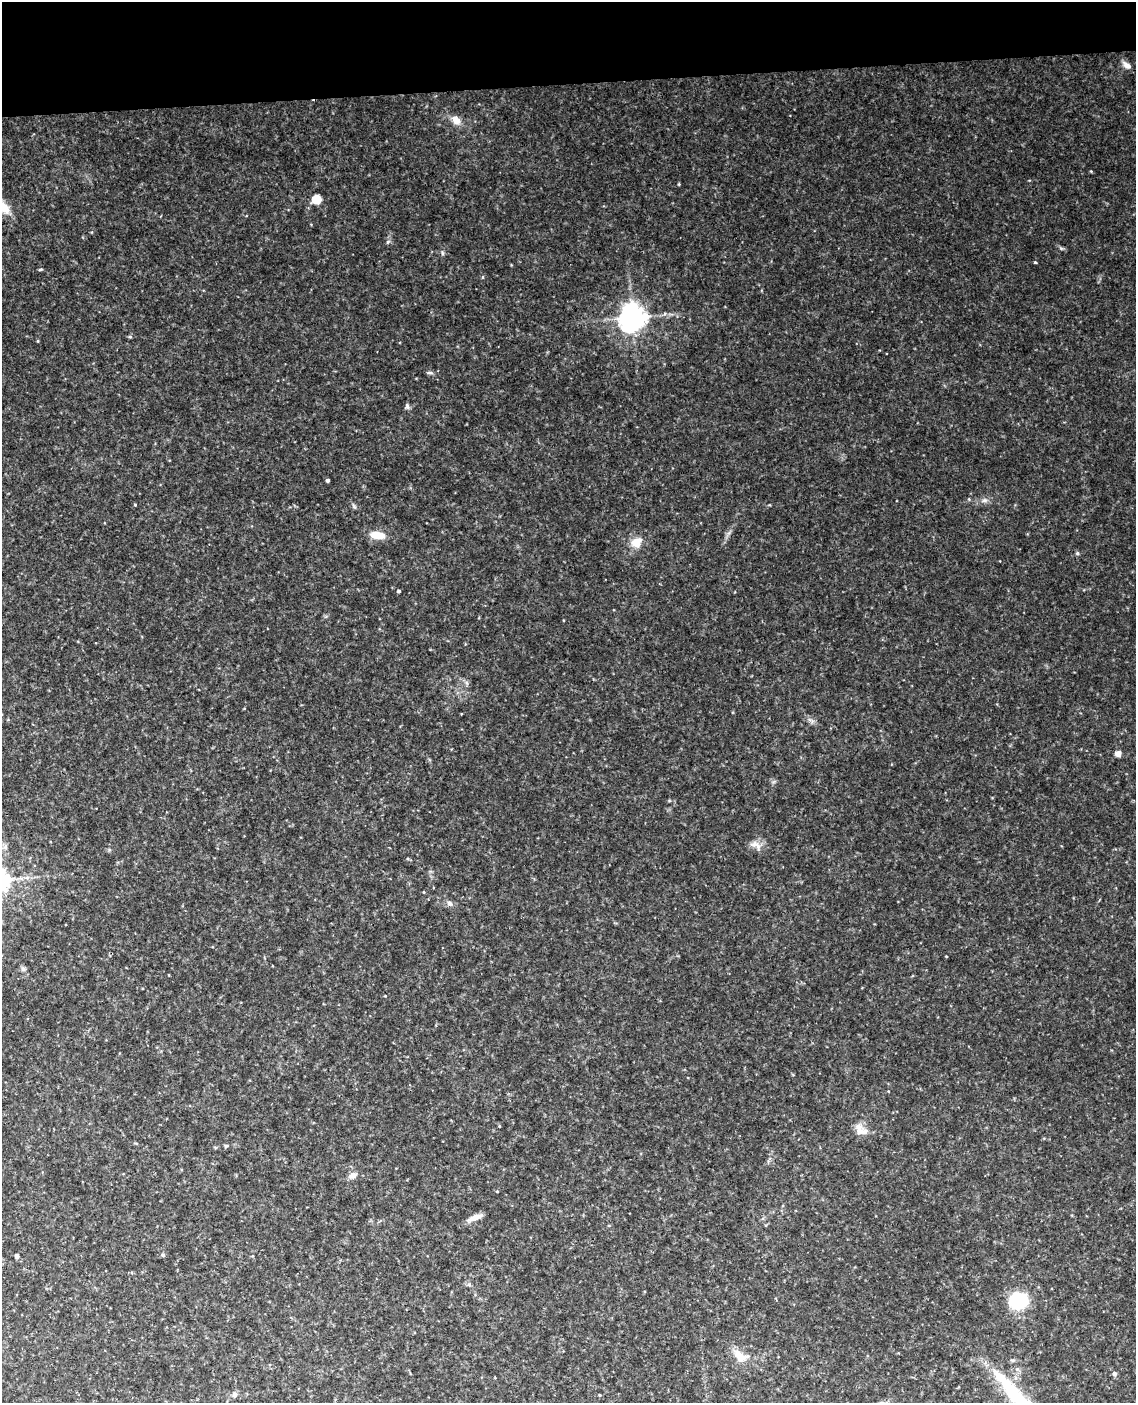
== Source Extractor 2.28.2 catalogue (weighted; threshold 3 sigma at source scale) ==
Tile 3 of 4 x 3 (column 3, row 1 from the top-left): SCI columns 2329-3462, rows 3043-4443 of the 4653 x 4581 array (HDU 1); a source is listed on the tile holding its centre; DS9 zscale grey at full resolution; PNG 1138 x 1405 px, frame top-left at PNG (2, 2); no overlay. Shown black and unused: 6% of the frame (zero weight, under 3 of 4 exposures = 6% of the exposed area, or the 3 px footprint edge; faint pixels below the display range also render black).
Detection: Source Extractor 2.28.2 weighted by HDU 2 'WHT'; one run over the whole footprint, this tile lists its part. Background 0.11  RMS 0.0098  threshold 0.0442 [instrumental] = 3 sigma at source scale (4.5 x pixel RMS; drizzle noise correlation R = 1.50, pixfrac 1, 0.05/0.05 arcsec/px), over >= 5 px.
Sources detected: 35; all 35 listed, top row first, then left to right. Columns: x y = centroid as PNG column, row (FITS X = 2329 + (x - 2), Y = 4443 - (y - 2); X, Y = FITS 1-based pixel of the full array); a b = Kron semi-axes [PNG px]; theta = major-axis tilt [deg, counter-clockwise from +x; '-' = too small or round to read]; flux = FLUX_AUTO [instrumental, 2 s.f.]
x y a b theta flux
1127 65 13 7 -30 4.7
456 120 12 9 -47 7.8
679 184 4 3 - 0.86
316 199 9 8 - 12
2 207 22 11 -33 15
442 253 6 3 -72 1.3
1035 262 5 3 - 0.76
483 277 5 3 - 0.95
633 318 8 8 - 930
130 337 6 4 -1 1.1
429 373 9 4 -1 1.7
407 406 6 5 - 2
328 480 3 3 - 2.1
984 500 9 4 8 2.5
135 505 3 3 - 0.8
377 535 17 8 -8 14
636 543 11 10 - 13
1077 553 5 4 - 1.2
398 591 3 3 - 1.8
1118 754 6 6 - 5.1
755 845 17 7 -15 6.2
449 903 8 7 - 2.9
946 956 3 2 - 0.61
23 969 6 6 - 2.1
861 1130 20 11 -41 9.7
226 1146 5 4 - 1.2
353 1175 9 7 34 4.8
475 1217 20 6 21 6.9
163 1255 4 4 - 1.8
17 1256 4 4 - 3.3
1018 1301 14 12 8 68
739 1356 22 11 -40 12
1114 1374 6 6 - 2.2
1009 1387 57 13 -43 45
234 1395 6 6 - 2.9
Isophote crosses this tile's border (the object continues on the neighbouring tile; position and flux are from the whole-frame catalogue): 1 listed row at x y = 2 207
Unlisted compact peaks at least as high as the median listed source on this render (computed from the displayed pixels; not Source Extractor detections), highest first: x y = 354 506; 41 269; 388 242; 1091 171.